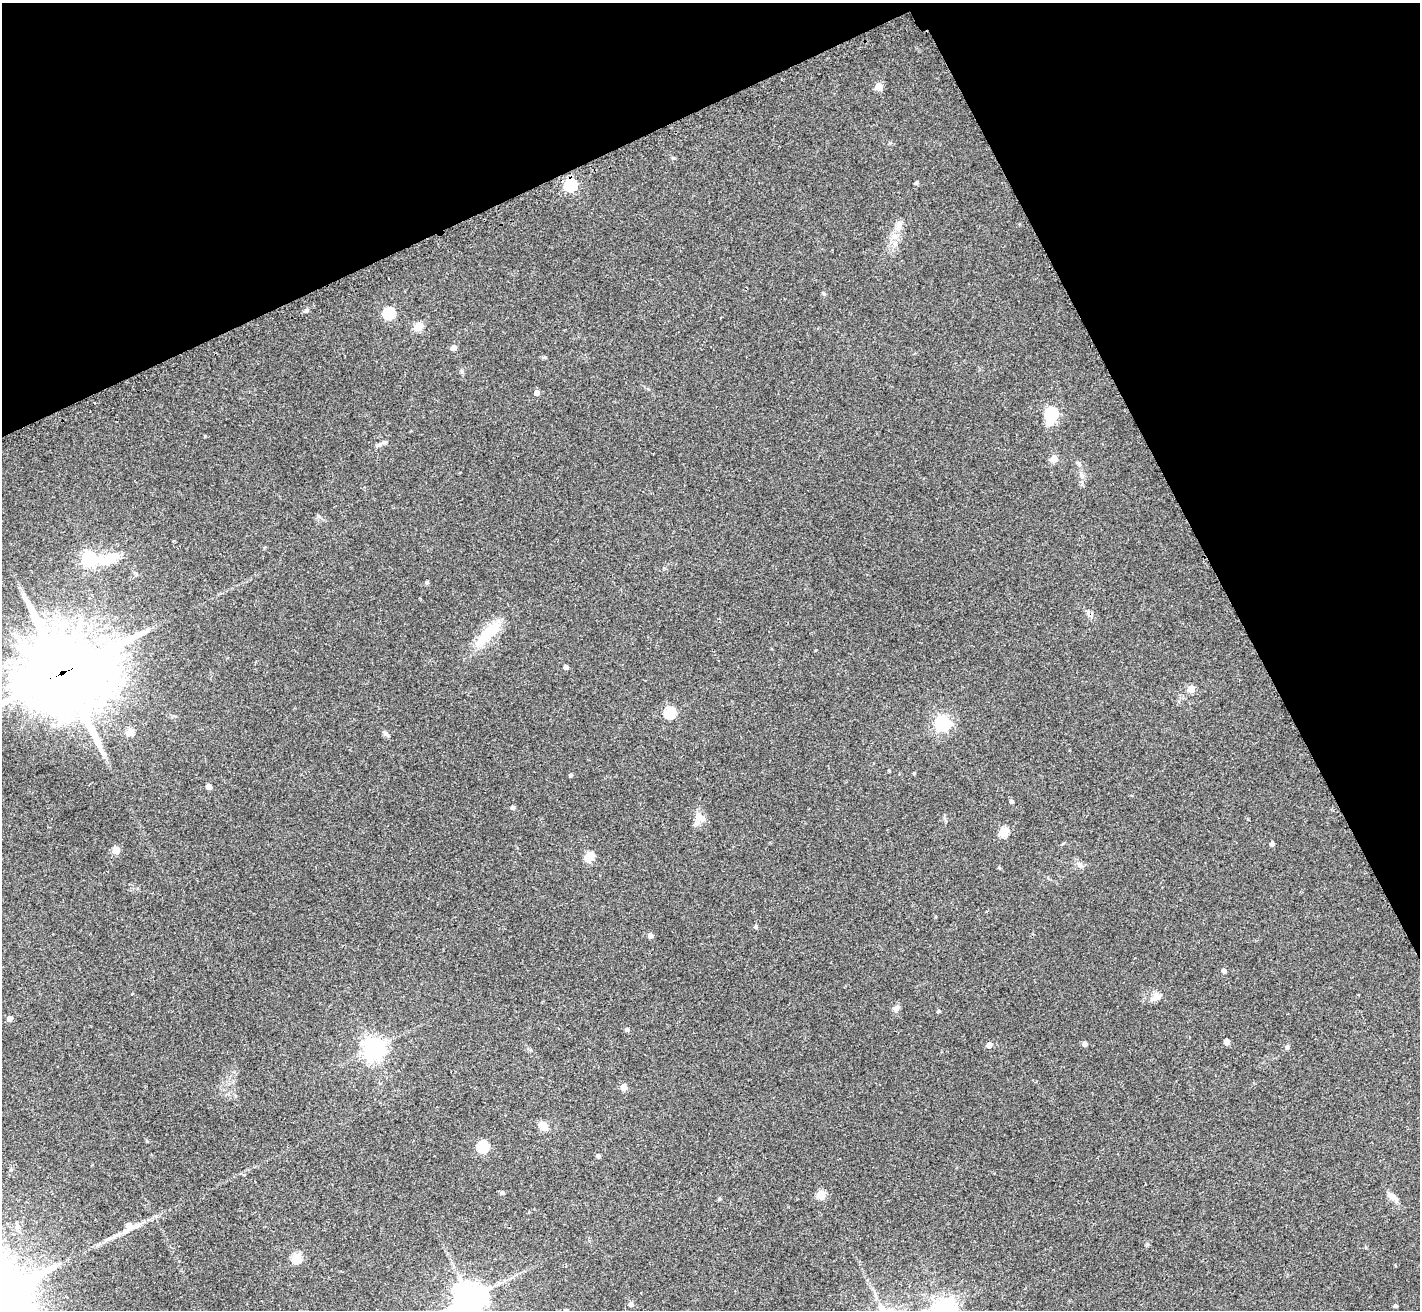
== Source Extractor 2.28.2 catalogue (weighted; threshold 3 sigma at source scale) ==
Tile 3 of 4 x 4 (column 3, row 1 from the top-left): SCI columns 2857-4274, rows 4233-5540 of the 5709 x 5715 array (HDU 1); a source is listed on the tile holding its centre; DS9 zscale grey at full resolution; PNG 1422 x 1312 px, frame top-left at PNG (2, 3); no overlay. Shown black and unused: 24% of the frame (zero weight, under 2 of 3 exposures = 2% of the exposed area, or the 3 px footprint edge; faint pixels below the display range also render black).
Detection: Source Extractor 2.28.2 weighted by HDU 2 'WHT'; one run over the whole footprint, this tile lists its part. Background 0.0398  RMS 0.0066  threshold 0.0298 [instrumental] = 3 sigma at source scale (4.5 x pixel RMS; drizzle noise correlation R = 1.50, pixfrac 1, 0.05/0.05 arcsec/px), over >= 5 px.
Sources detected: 67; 3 inside a brighter object's white glare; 1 cosmic-ray / hot-pixel residue — not listed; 1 inside a brighter listed object's ellipse — not listed separately; the other 62 listed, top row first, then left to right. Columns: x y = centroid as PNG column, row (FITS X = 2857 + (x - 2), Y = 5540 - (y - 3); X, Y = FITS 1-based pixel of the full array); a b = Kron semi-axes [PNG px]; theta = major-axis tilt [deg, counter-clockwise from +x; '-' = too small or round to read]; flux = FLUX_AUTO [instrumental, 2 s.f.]
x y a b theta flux
879 86 5 5 - 15
916 183 4 3 - 1.4
571 185 6 6 - 78
899 225 14 7 69 3.8
306 311 6 4 0 1.1
389 313 6 5 - 58
418 326 5 5 - 23
454 347 4 4 - 5.5
537 393 5 5 - 3.3
1051 413 6 6 - 85
205 436 4 4 - 0.54
378 445 9 5 18 1.8
1054 459 5 5 - 11
1082 475 10 5 -69 2.2
89 559 6 6 - 160
487 634 42 13 52 21
566 667 4 4 - 2.3
63 673 32 29 18 5800
1191 689 5 5 - 13
670 712 6 5 - 55
942 723 6 6 - 170
130 732 8 8 - 5.3
386 734 8 5 -40 1.7
889 771 4 4 - 0.57
571 775 4 4 - 1.1
209 786 4 4 - 5.2
1011 801 4 4 - 1.4
513 808 5 4 - 1.6
699 817 15 10 -38 6.5
1003 832 5 5 - 28
1272 844 5 4 - 1.8
116 850 10 8 32 3.4
589 857 5 5 - 27
1080 865 10 6 -38 2.3
999 867 4 4 - 0.77
756 926 4 4 - 1.4
650 936 4 4 - 3.5
1224 971 5 4 - 1.9
1154 999 12 8 34 3.7
896 1008 9 7 43 2.4
939 1011 4 3 - 1.1
10 1018 5 4 - 3
627 1029 5 4 - 1.6
1227 1042 4 4 - 6
1085 1043 5 4 - 2.6
989 1045 4 4 - 4.8
1287 1047 6 5 - 1.2
373 1048 7 7 - 450
624 1087 5 4 - 8.6
543 1126 10 8 -43 6.6
483 1147 6 5 - 58
599 1156 5 4 - 1.4
502 1193 4 4 - 1.7
821 1194 5 5 - 25
1392 1196 16 7 -37 3.8
720 1199 5 3 - 0.7
127 1227 28 10 42 10
297 1258 5 5 - 34
470 1298 10 10 - 1100
631 1304 5 5 - 2.5
1395 1306 5 4 - 1.2
946 1309 7 7 - 330
Overlapping masked pixels (flux is a lower limit): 2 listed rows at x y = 571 185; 63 673
Isophote crosses this tile's border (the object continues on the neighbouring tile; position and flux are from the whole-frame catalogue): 3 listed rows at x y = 63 673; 470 1298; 946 1309
Unlisted compact peaks at least as high as the median listed source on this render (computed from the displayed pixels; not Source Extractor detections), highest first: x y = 673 158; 1147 1244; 427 582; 824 294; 914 773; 147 1141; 545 357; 318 516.